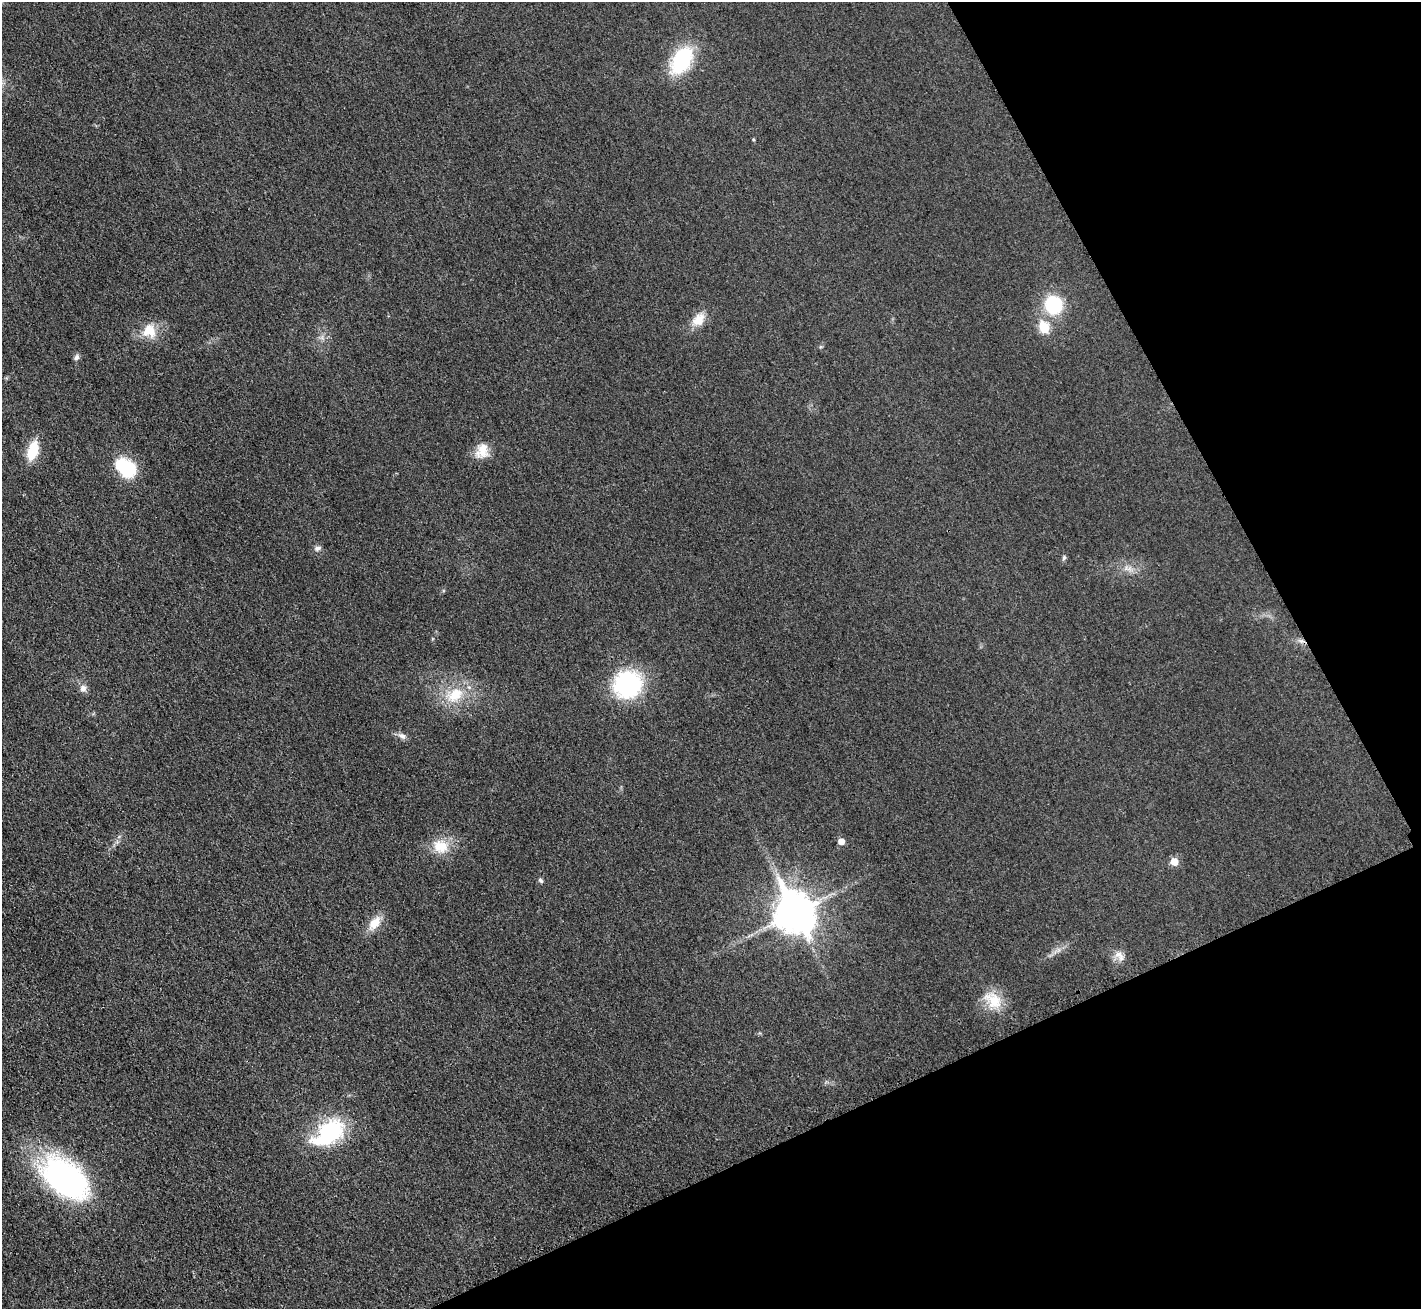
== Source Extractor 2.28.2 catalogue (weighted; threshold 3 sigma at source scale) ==
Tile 12 of 4 x 4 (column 4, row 3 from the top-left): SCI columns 4279-5697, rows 1480-2786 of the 5720 x 5713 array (HDU 1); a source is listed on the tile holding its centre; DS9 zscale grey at full resolution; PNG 1423 x 1311 px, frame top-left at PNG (2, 2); no overlay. Shown black and unused: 23% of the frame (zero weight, under 3 of 4 exposures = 2% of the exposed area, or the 3 px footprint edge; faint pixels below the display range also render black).
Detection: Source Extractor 2.28.2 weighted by HDU 2 'WHT'; one run over the whole footprint, this tile lists its part. Background 0.0237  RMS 0.0059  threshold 0.0264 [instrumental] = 3 sigma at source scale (4.5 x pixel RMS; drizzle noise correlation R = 1.50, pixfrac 1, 0.05/0.05 arcsec/px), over >= 5 px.
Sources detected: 29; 1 inside a brighter object's white glare — not listed; the other 28 listed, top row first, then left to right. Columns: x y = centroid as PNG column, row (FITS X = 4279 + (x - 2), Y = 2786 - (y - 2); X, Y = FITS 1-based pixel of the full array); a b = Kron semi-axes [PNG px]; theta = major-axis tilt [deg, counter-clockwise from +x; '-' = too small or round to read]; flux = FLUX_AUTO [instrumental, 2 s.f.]
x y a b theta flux
681 60 23 14 59 52
753 139 5 3 - 0.59
1054 305 16 15 - 37
698 319 20 13 49 8.6
1044 327 6 6 - 30
149 331 20 18 -52 12
76 357 9 6 68 1.7
482 450 20 15 76 9.3
33 451 18 10 73 19
129 469 15 12 71 32
317 548 10 6 18 1.9
1064 558 7 5 69 1.1
1129 569 10 4 9 2.3
1301 641 7 5 -41 1.6
627 685 26 24 38 70
83 688 9 8 - 2.9
455 695 27 17 35 19
402 736 12 7 -27 2.6
841 841 5 5 - 5.5
440 846 24 18 -17 13
1174 861 6 6 - 8.9
540 880 8 5 -51 1.2
795 912 14 11 -64 1600
375 923 19 11 50 9.1
1119 956 17 10 -52 4.8
993 1000 28 19 -41 15
328 1133 42 24 37 52
65 1178 57 33 -39 130